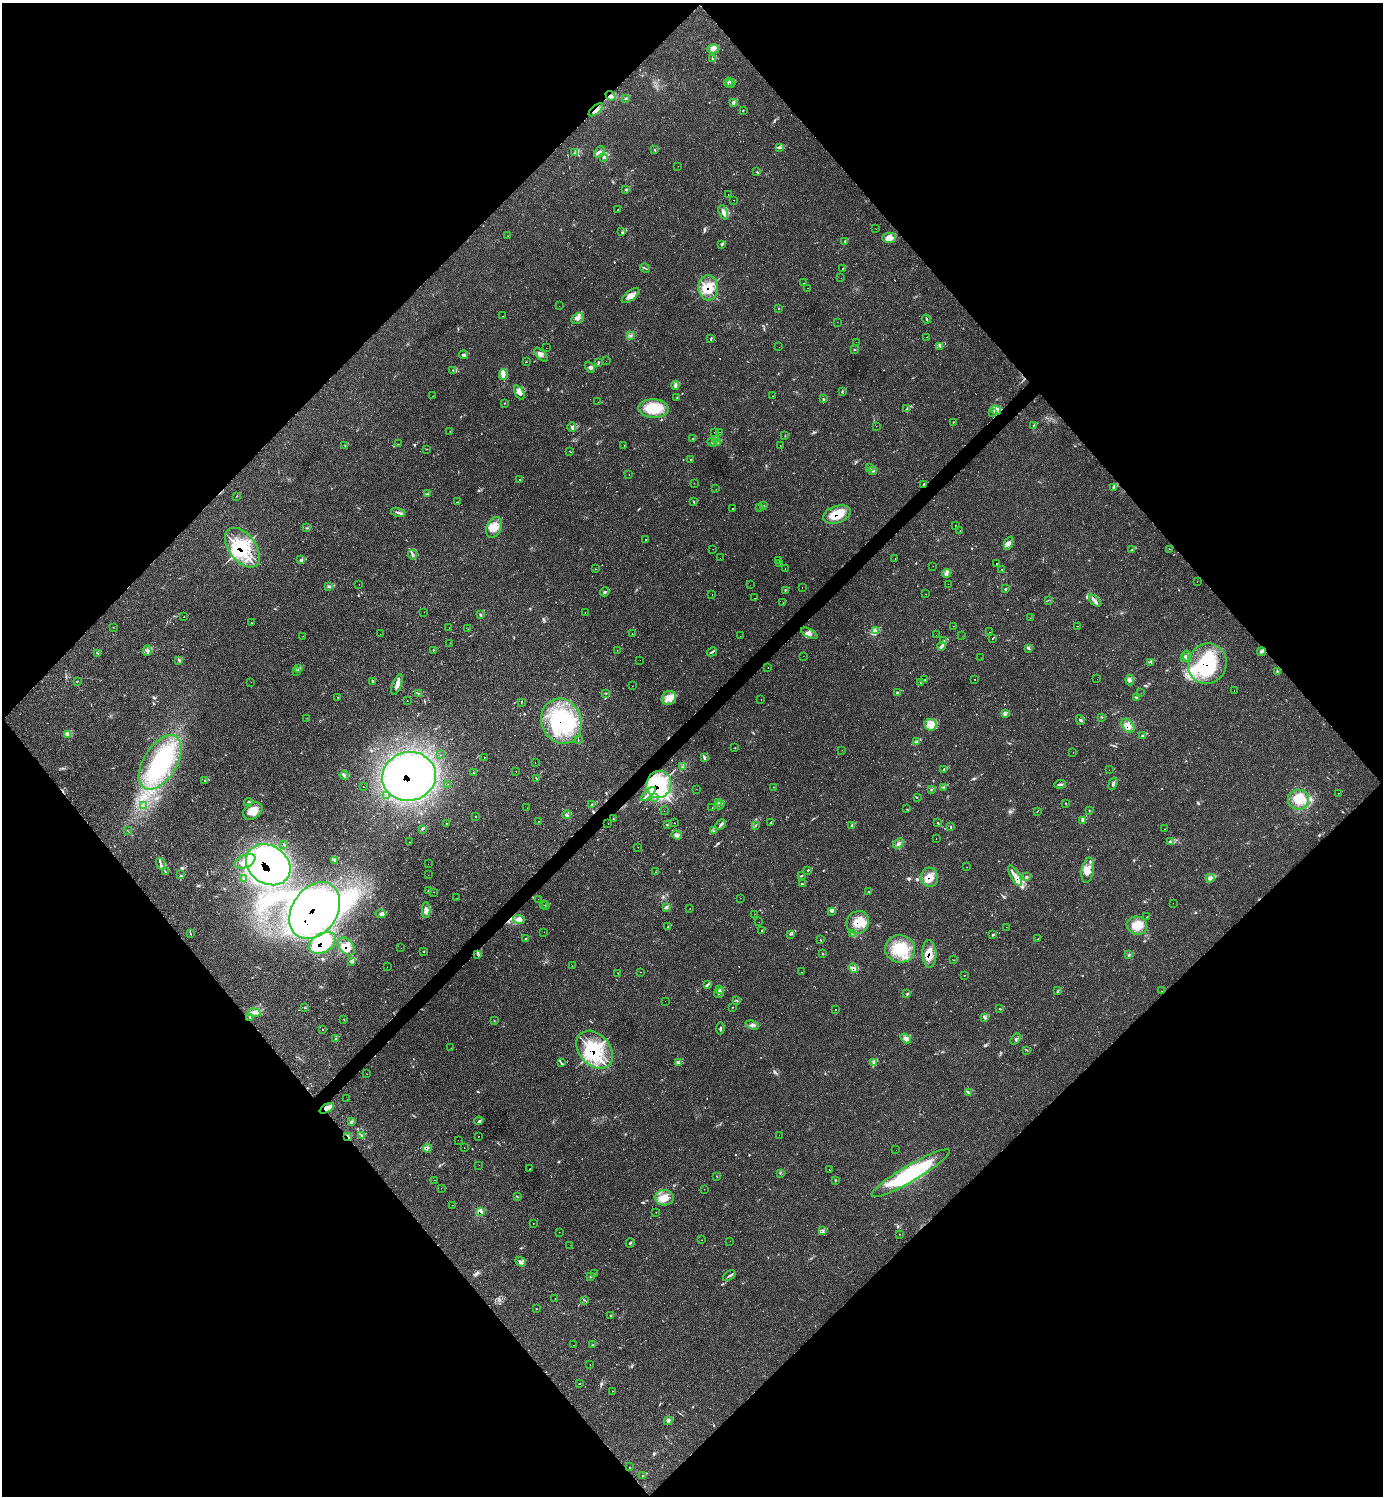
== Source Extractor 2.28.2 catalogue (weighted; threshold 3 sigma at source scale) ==
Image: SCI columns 295-5817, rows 1-5974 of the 5985 x 5985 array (HDU 1 of 3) = the unmasked area's bounding box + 8 px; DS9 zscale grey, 4 x 4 block average (1 PNG px = mean of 4 x 4 image px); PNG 1385 x 1498 px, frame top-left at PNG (2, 3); each listed source drawn as its Kron ellipse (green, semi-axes under 4 px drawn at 4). Shown black and unused: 51% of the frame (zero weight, under 2 of 3 exposures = <1% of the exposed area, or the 3 px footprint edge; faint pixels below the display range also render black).
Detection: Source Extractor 2.28.2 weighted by HDU 2 'WHT'. Background 0.0626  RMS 0.0057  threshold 0.0257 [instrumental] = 3 sigma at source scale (4.5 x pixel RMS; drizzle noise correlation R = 1.50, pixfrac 1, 0.05/0.05 arcsec/px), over >= 5 px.
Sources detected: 566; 1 too faint to see at this stretch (4 x 4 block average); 9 inside a brighter object's white glare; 45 cosmic-ray / hot-pixel residue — neither listed nor drawn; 25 coinciding with a brighter row at this scale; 47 inside a brighter listed object's ellipse — not listed separately; the other 439 listed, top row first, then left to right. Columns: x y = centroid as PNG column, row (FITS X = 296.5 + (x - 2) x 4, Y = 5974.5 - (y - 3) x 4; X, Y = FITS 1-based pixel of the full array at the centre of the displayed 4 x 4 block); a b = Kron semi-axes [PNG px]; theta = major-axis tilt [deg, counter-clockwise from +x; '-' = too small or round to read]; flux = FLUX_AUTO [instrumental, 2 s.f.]
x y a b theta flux
713 49 6 3 17 11
712 58 2 2 - 1.7
728 82 4 2 - 3.1
730 84 5 2 - 5
611 96 5 3 - 11
625 98 2 2 - 2.1
733 103 3 2 - 3.7
596 110 8 3 42 21
743 110 2 2 - 1.9
779 147 4 3 - 4.6
655 150 2 2 - 2.1
599 152 7 4 50 10
574 153 2 2 - 2
604 157 4 2 - 4.4
678 166 2 2 - 0.54
757 172 2 2 - 2.4
625 189 3 2 - 2.1
728 194 2 2 - 7.2
733 200 2 2 - 0.84
618 210 2 2 - 1.2
723 212 7 3 -70 12
876 229 2 2 - 0.62
622 232 2 2 - 2.3
508 236 2 2 - 1.1
889 238 7 5 0 28
845 241 2 2 - 2
722 244 3 2 - 3.3
645 268 5 2 - 3.1
843 268 4 2 - 2.3
841 278 2 2 - 0.69
803 283 2 2 - 8.1
708 288 12 10 -85 76
808 288 2 2 - 2.8
631 296 10 5 37 20
559 306 2 2 - 1.6
779 309 2 2 - 1
502 316 2 2 - 0.97
578 319 7 5 27 12
926 319 4 2 - 3.4
837 322 2 2 - 0.64
630 336 2 2 - 1.4
926 337 2 2 - 3
711 338 3 2 - 2.6
856 342 2 2 - 1.1
940 346 2 2 - 2.1
779 347 2 2 - 0.43
546 348 2 2 - 1.8
855 349 3 2 - 2
463 355 4 3 - 5.3
541 355 8 3 -47 12
606 361 2 2 - 1.7
526 362 2 2 - 0.77
599 363 4 2 - 2.8
590 367 6 3 -49 7.7
453 370 2 2 - 1.3
503 375 5 4 - 10
675 385 4 3 - 6.3
842 391 3 2 - 2.1
519 392 7 4 -62 15
433 396 2 2 - 0.92
773 396 2 2 - 0.59
677 397 2 2 - 0.9
823 399 3 2 - 2.8
598 402 2 2 - 1.9
504 403 2 2 - 1
653 408 15 9 -3 110
907 409 3 2 - 3.1
996 410 5 4 - 13
992 412 2 2 - 3.8
953 422 2 2 - 1.4
1033 425 2 2 - 1.2
876 426 2 2 - 0.73
572 427 5 2 - 5.9
450 431 2 2 - 0.84
714 432 2 2 - 0.44
719 432 2 2 - 1.8
785 436 2 2 - 1.3
693 438 2 2 - 1.6
715 440 2 2 - 4.5
712 442 5 3 - 9
718 442 2 2 - 1.5
398 444 3 2 - 0.71
344 445 2 2 - 0.66
624 445 2 2 - 4.7
780 445 2 2 - 0.65
426 449 2 2 - 1.3
570 451 2 2 - 5.3
690 459 2 2 - 3.1
869 467 2 2 - 0.98
873 471 3 2 - 3.3
629 475 2 2 - 0.64
520 480 2 2 - 1.3
694 483 2 2 - 0.73
923 484 3 2 - 2.1
1114 487 4 3 - 5.7
716 489 2 2 - 2.8
427 494 2 2 - 2
237 496 2 2 - 0.99
457 502 2 2 - 1.2
694 502 3 2 - 2.1
764 506 2 2 - 1.1
760 507 3 2 - 1.6
733 508 2 2 - 9.2
398 512 7 2 -16 8.5
837 514 14 8 20 82
955 525 2 2 - 1.9
494 527 11 7 67 36
307 528 4 2 - 3
960 531 2 2 - 0.8
645 540 2 2 - 43
1009 543 7 4 66 12
242 548 23 13 -52 220
713 549 2 2 - 13
1169 549 2 2 - 0.71
1132 550 2 2 - 1.3
412 555 5 3 - 6.6
720 558 2 2 - 3.1
895 559 2 2 - 2.5
301 560 2 2 - 4.1
778 560 2 2 - 5.2
780 563 2 2 - 5.5
996 563 2 2 - 9.3
933 566 2 2 - 0.49
596 569 2 2 - 1.1
785 569 2 2 - 1.5
1002 569 2 2 - 1.9
946 573 5 3 - 7.5
1197 582 2 2 - 3.3
359 584 2 2 - 1.8
948 584 2 2 - 3.7
750 585 2 2 - 2.2
329 586 3 2 - 2.3
802 588 2 2 - 1
1005 589 3 2 - 1.9
785 590 3 2 - 1.7
605 592 5 3 - 5.3
712 594 2 2 - 1.2
926 594 2 2 - 0.72
755 598 2 2 - 1.7
1049 600 3 2 - 1.7
1095 601 7 3 -46 10
783 603 2 2 - 1.1
424 612 2 2 - 2.3
585 612 2 2 - 4.7
480 615 3 2 - 2.5
184 617 2 2 - 1
1030 618 2 2 - 0.64
251 623 2 2 - 1.9
953 626 2 2 - 7
1078 626 2 2 - 0.76
113 627 2 2 - 0.92
449 628 2 2 - 0.5
468 629 2 2 - 0.86
875 630 4 2 - 5.1
989 632 2 2 - 0.88
809 633 9 4 -27 15
381 634 2 2 - 0.65
632 634 2 2 - 0.68
936 635 2 2 - 0.96
303 636 2 2 - 0.48
740 636 2 2 - 1.9
962 636 2 2 - 3
992 638 2 2 - 1.3
944 641 3 2 - 2.1
450 643 2 2 - 1.1
941 646 4 3 - 7.1
1028 648 3 2 - 3.8
433 650 2 2 - 1.4
617 650 2 2 - 2.8
147 651 5 3 - 6.1
712 652 5 2 - 4.9
1261 652 4 2 - 4.5
98 653 2 2 - 0.98
803 656 2 2 - 0.64
1187 656 6 2 -83 4.8
1185 657 3 2 - 2.3
981 658 2 2 - 2.8
179 660 3 2 - 3.7
640 660 2 2 - 0.39
1150 662 2 2 - 1.9
1207 664 20 19 - 260
299 668 3 3 - 5.2
768 668 2 2 - 0.7
297 671 2 2 - 1.6
1277 671 2 2 - 2.1
974 679 2 2 - 4
1097 679 2 2 - 1.9
925 680 3 2 - 2.8
1130 680 5 2 - 6
373 681 2 2 - 2.3
77 682 3 2 - 1.5
251 682 2 2 - 0.56
921 682 3 2 - 2.3
397 685 11 4 69 17
632 686 2 2 - 0.51
1234 691 2 2 - 1
897 692 3 2 - 1.8
606 693 2 2 - 1.7
1141 693 2 2 - 0.52
419 694 4 2 - 2.7
337 697 2 2 - 1.1
1137 697 4 2 - 3.6
669 698 7 7 - 25
761 700 2 2 - 1.8
407 701 2 2 - 1.4
521 703 2 2 - 0.81
1006 713 3 2 - 3.5
1101 717 2 2 - 2.1
307 718 2 2 - 0.61
1080 720 5 2 - 4.2
561 721 23 20 -68 230
931 725 6 5 - 22
1128 726 8 5 -50 22
67 734 3 2 - 4.2
1143 736 4 3 - 4.5
578 740 2 2 - 1.3
917 741 4 3 - 6.1
735 748 2 2 - 1.1
842 750 2 2 - 1.1
1073 753 2 2 - 2.6
441 755 2 2 - 1.9
484 757 2 2 - 1.6
704 758 3 2 - 5.5
160 762 30 16 58 240
535 762 2 2 - 1.2
682 767 2 2 - 1.1
944 770 3 2 - 3.2
1109 770 2 2 - 3
516 771 2 2 - 1.9
473 773 2 2 - 1.5
344 775 4 4 - 6.8
409 776 27 24 13 1200
536 778 3 2 - 1.6
204 781 2 2 - 0.92
448 784 2 2 - 0.55
659 784 13 12 - 220
1060 784 6 2 6 5.8
1113 784 6 2 72 5.1
363 787 2 2 - 1.1
774 787 2 2 - 0.8
943 787 2 2 - 1.4
697 789 2 2 - 0.54
931 790 2 2 - 1.3
1338 793 2 2 - 0.86
648 794 9 2 43 11
387 795 2 2 - 0.89
655 797 2 2 - 1.9
917 798 2 2 - 1.2
1298 800 10 10 - 49
248 802 4 2 - 3.9
718 803 4 2 - 3.5
1065 803 2 2 - 1.4
592 805 3 3 - 4.6
719 805 5 2 - 4.7
143 806 2 2 - 0.75
712 807 2 2 - 1.1
527 808 2 2 - 0.94
907 809 2 2 - 1.2
253 811 11 7 33 34
664 811 2 2 - 1.6
1037 811 2 2 - 1.1
1089 811 2 2 - 1.4
567 815 4 2 - 5
476 816 2 2 - 1.9
613 819 2 2 - 3.3
1082 820 3 2 - 3.1
538 821 2 2 - 1.4
771 822 2 2 - 1
446 823 2 2 - 1.1
674 823 2 2 - 1.5
938 823 2 2 - 2
608 824 2 2 - 0.57
667 825 2 2 - 2.1
720 825 6 2 45 6.3
756 825 2 2 - 1.3
852 825 4 2 - 3.3
950 827 3 2 - 1.8
422 829 2 2 - 1.9
1164 829 2 2 - 1.7
127 830 2 2 - 0.85
713 831 2 2 - 1.3
677 835 5 3 - 9.1
936 838 2 2 - 1.6
1170 841 3 2 - 4.2
409 842 2 2 - 2.1
898 843 6 3 41 9.7
284 844 2 2 - 1.5
638 847 2 2 - 0.62
335 860 2 2 - 2.6
245 861 11 6 25 32
160 864 6 2 -73 6.9
428 864 2 2 - 7.8
268 865 23 19 -35 1000
967 867 2 2 - 0.6
808 870 2 2 - 2
1088 870 13 6 80 34
165 872 2 2 - 1.4
655 872 2 2 - 1.4
181 875 2 2 - 0.78
428 875 2 2 - 0.55
801 876 2 2 - 1.8
1015 876 12 4 -60 22
930 877 9 8 - 39
1026 877 3 2 - 4.1
1210 878 4 3 - 8.3
244 879 2 2 - 1.3
802 884 2 2 - 1.3
429 890 4 2 - 2.7
869 891 2 2 - 1.2
434 892 2 2 - 0.62
457 898 2 2 - 5.6
740 898 2 2 - 1.9
538 899 2 2 - 1.4
1173 903 2 2 - 0.64
543 905 2 2 - 0.88
545 906 2 2 - 1.7
666 907 3 3 - 6
690 909 2 2 - 4.5
315 910 31 22 56 1800
426 910 8 2 -88 10
831 911 3 2 - 1.4
381 914 5 3 - 7.3
754 914 2 2 - 0.75
1147 917 2 2 - 1.6
519 919 6 4 -14 18
759 922 2 2 - 1.8
858 922 12 11 - 52
1137 926 10 9 - 41
668 927 3 2 - 1.6
1006 927 2 2 - 0.62
762 931 2 2 - 1.5
544 932 2 2 - 0.57
190 933 2 2 - 1.7
790 934 4 2 - 2.6
853 934 4 2 - 4.3
993 934 3 2 - 2.8
525 939 2 2 - 1.8
1038 939 2 2 - 1.1
820 940 2 2 - 1.8
323 943 14 9 28 210
347 946 10 6 -50 36
401 948 2 2 - 0.42
900 949 15 13 -11 100
424 951 2 2 - 1.8
822 953 2 2 - 1.8
478 954 4 2 - 5.3
929 954 14 7 -87 46
1129 955 2 2 - 2
954 960 2 2 - 0.89
352 961 2 2 - 2.2
572 966 2 2 - 0.91
387 967 2 2 - 0.93
853 968 5 2 - 6.6
640 972 2 2 - 1.1
802 972 2 2 - 1.3
618 973 2 2 - 0.75
964 975 2 2 - 1.1
707 985 3 2 - 2.7
720 990 3 3 - 5.8
1058 990 2 2 - 1.6
1161 991 2 2 - 0.68
719 993 5 2 - 3.1
907 994 3 2 - 3
665 1001 2 2 - 1.2
737 1001 2 2 - 0.97
733 1007 2 2 - 1
305 1008 2 2 - 3.3
1000 1009 2 2 - 2
836 1010 2 2 - 2.6
254 1013 6 3 -10 13
250 1017 2 2 - 1.1
985 1018 4 2 - 4.4
343 1019 2 2 - 0.79
494 1021 3 2 - 1.1
752 1025 7 3 -20 9.2
720 1028 6 2 82 3.7
323 1030 2 2 - 1.7
906 1038 6 3 -33 9.9
336 1039 2 2 - 1.4
1016 1039 6 3 50 7.1
451 1048 2 2 - 0.69
595 1050 21 15 -49 240
1027 1050 3 2 - 1.4
873 1062 4 2 - 2.9
561 1063 3 2 - 2.8
678 1063 4 2 - 4.6
367 1074 2 2 - 1.6
968 1092 4 2 - 4.3
347 1099 2 2 - 0.42
327 1108 8 4 29 20
479 1121 4 2 - 4.4
351 1122 3 2 - 4.6
779 1135 2 2 - 1.6
348 1136 3 2 - 3.4
361 1136 3 2 - 2.2
478 1136 2 2 - 2.1
458 1140 2 2 - 1.1
427 1148 4 2 - 4.8
464 1148 2 2 - 5.2
896 1150 2 2 - 1
479 1165 2 2 - 0.79
529 1169 2 2 - 0.77
829 1170 2 2 - 0.85
780 1173 2 2 - 0.76
911 1173 45 8 30 410
717 1177 3 2 - 1.2
435 1180 2 2 - 3
835 1181 3 2 - 2.3
441 1188 2 2 - 0.65
704 1189 2 2 - 0.46
517 1197 2 2 - 1.8
664 1198 9 8 - 39
452 1205 2 2 - 0.54
480 1212 3 3 - 7.8
656 1212 2 2 - 0.81
533 1223 2 2 - 1.2
822 1231 3 3 - 7.9
559 1232 2 2 - 0.92
899 1234 2 2 - 1
702 1240 2 2 - 0.57
730 1241 2 2 - 0.85
630 1243 4 2 - 3.7
570 1245 2 2 - 0.95
520 1262 5 2 - 6.7
594 1274 2 2 - 1.5
729 1276 7 2 37 5.8
591 1277 3 2 - 2.4
555 1299 2 2 - 2.8
584 1300 2 2 - 1.2
536 1309 2 2 - 0.85
611 1315 2 2 - 3.7
574 1345 2 2 - 0.59
593 1345 3 2 - 2.3
590 1364 2 2 - 3.8
580 1384 2 2 - 1.1
613 1391 2 2 - 1.1
668 1421 4 4 - 7.1
630 1467 2 2 - 0.6
643 1475 2 2 - 2.4
Overlapping masked pixels (flux is a lower limit): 25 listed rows (the first 20) at x y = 611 96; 596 110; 708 288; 923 484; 837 514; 242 548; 1207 664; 561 721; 1128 726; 409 776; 659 784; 268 865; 1015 876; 930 877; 315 910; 858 922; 323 943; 347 946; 929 954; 853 968
Diffuse or blended objects may show on this block-average render without a row.